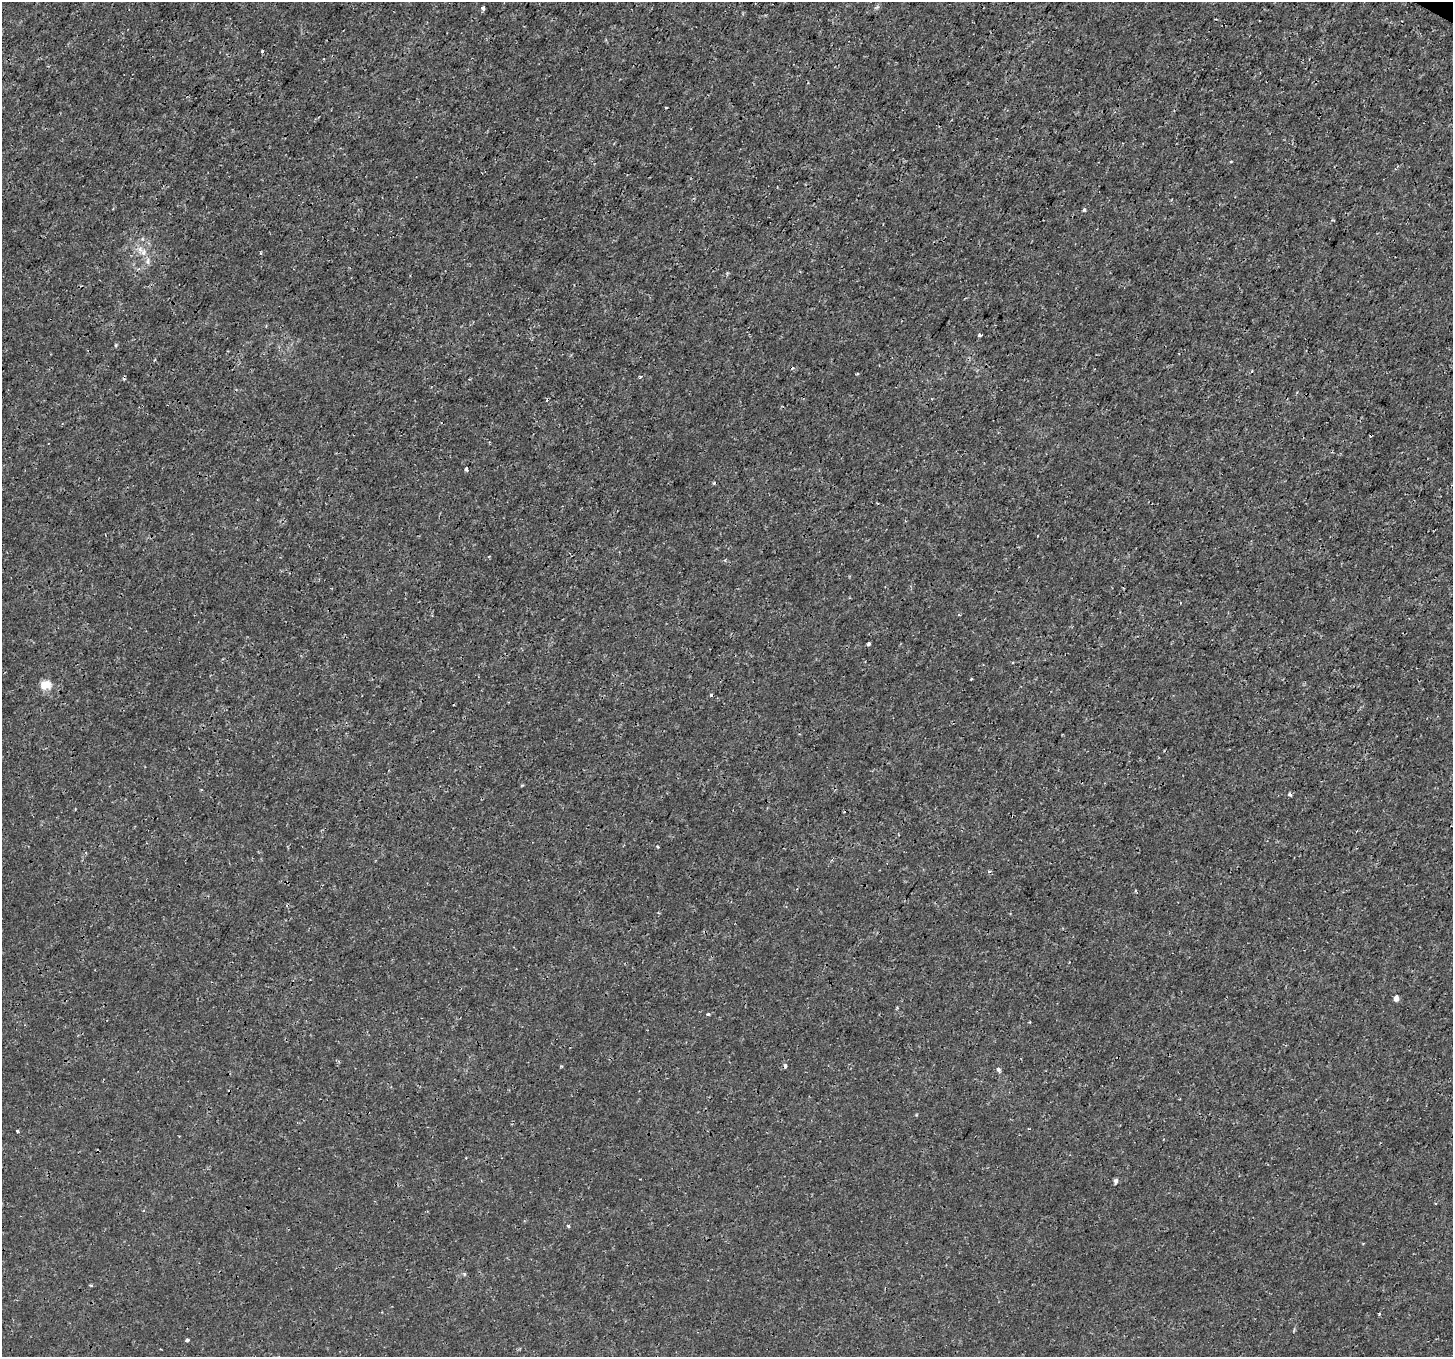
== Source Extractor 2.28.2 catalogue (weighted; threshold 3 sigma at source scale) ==
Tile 10 of 4 x 4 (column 2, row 3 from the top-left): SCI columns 1484-2934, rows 1601-2955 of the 5878 x 5975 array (HDU 1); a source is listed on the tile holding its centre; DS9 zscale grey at full resolution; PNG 1455 x 1359 px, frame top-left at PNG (2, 2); no overlay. Shown black and unused: <1% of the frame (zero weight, under 3 of 4 exposures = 5% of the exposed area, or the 3 px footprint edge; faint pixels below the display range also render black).
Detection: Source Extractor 2.28.2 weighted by HDU 2 'WHT'; one run over the whole footprint, this tile lists its part. Background -9.67e-05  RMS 0.001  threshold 0.0045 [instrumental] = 3 sigma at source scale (4.5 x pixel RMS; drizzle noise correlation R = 1.50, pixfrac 1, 0.0396/0.0396 arcsec/px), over >= 5 px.
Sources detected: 31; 5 cosmic-ray / hot-pixel residue — not listed; the other 26 listed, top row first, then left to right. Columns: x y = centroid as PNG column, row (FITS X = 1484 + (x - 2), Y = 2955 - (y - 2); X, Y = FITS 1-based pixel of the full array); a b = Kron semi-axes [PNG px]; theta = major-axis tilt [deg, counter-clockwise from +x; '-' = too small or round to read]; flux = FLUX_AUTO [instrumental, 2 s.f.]
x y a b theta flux
483 8 3 3 - 0.4
262 51 3 3 - 0.19
1084 210 4 4 - 0.17
140 249 8 6 -60 0.42
148 261 10 4 89 0.28
980 335 4 3 - 0.2
116 345 5 3 - 0.1
857 374 4 3 - 0.1
640 377 4 4 - 0.12
959 615 4 3 - 0.093
869 644 4 3 - 0.31
971 679 3 2 - 0.092
45 685 14 11 11 1.1
711 695 3 3 - 0.2
1289 794 5 4 - 0.22
989 871 4 4 - 0.15
1396 998 5 4 - 0.67
708 1014 6 3 42 0.12
785 1066 5 3 - 0.3
998 1069 6 5 - 0.17
17 1131 3 2 - 0.12
1116 1181 5 5 - 0.32
568 1226 4 3 - 0.13
91 1285 5 3 - 0.11
1379 1314 3 3 - 0.23
187 1340 4 3 - 0.39